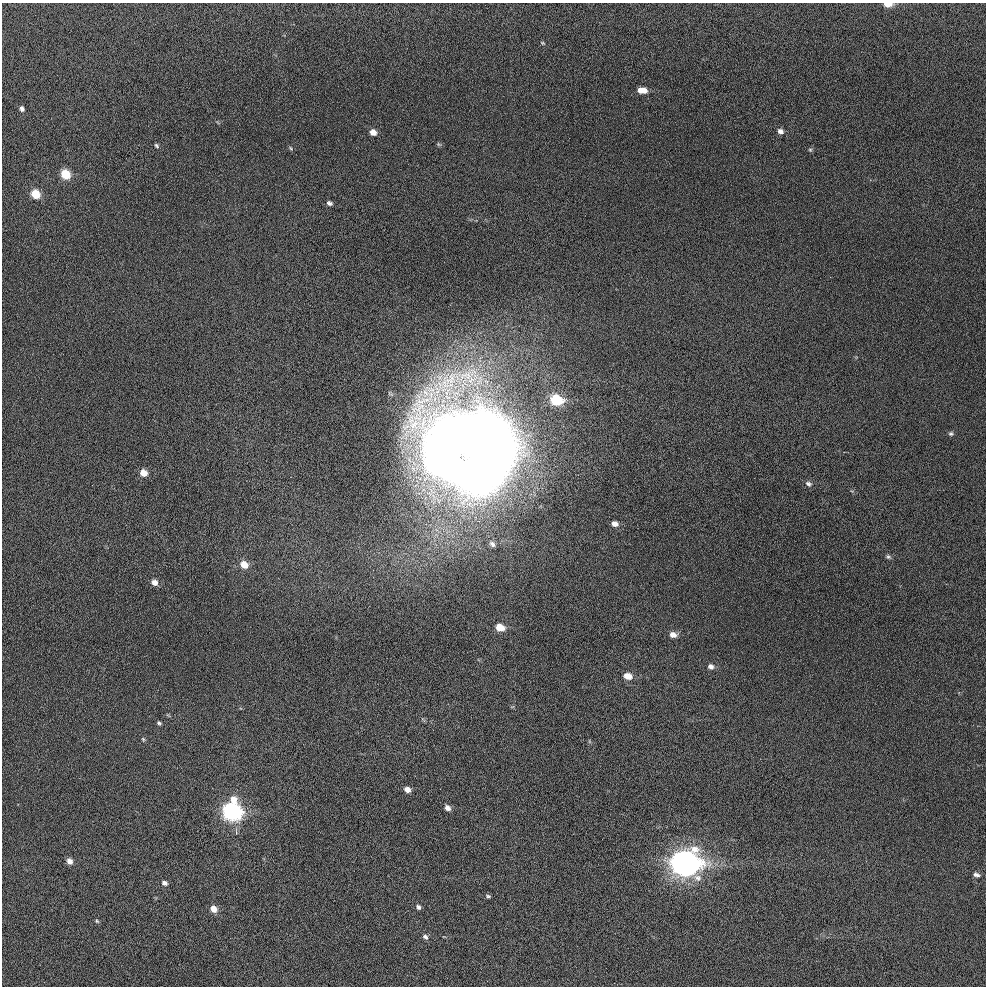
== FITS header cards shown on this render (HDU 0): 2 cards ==
NAXIS1  =                  984 / Axis length
NAXIS2  =                  984 / Axis length

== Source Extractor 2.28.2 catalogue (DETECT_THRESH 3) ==
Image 984 x 984 px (HDU 0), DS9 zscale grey, 1 PNG px = 1 image px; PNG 988 x 988 px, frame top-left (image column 1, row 984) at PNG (2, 3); no overlay
Background 10.6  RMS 3.5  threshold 10.6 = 3 sigma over >= 5 px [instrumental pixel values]
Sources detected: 41; all 41 listed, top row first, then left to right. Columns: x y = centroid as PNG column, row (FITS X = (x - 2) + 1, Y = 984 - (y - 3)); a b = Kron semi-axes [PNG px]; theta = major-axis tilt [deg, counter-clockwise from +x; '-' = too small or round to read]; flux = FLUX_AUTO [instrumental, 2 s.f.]
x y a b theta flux
888 4 9 5 1 2000
542 43 6 4 -27 290
642 90 10 6 -2 2200
22 109 6 5 - 730
780 131 8 6 -28 940
373 132 6 6 - 1600
438 144 6 4 -71 280
156 146 6 4 -47 390
291 148 6 4 -47 290
810 150 5 5 - 330
65 174 7 6 - 7400
36 194 7 6 - 6000
329 203 6 5 - 590
556 400 10 7 -15 13000
951 434 6 5 - 430
470 452 113 96 -41 410000
144 473 7 6 - 2500
808 484 9 6 -20 740
615 524 8 6 -19 1300
492 544 8 6 -42 780
888 557 7 6 - 450
244 565 9 7 -43 3000
154 582 7 6 - 1500
500 627 8 6 -22 3600
673 635 8 6 -12 1500
711 666 7 6 - 850
628 676 8 6 -18 2500
159 723 5 4 - 420
143 739 5 4 - 300
407 789 7 5 -33 1400
447 808 7 6 - 1200
232 811 11 10 - 62000
70 861 7 6 - 1500
684 863 12 10 -8 270000
976 875 8 5 -17 700
164 883 7 5 -21 770
488 896 7 4 -15 400
418 907 6 5 - 580
213 909 8 6 -42 2100
97 921 6 4 -47 340
425 937 7 5 -40 670
At the frame edge (FLAGS 8, measured only in part): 1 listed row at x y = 888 4